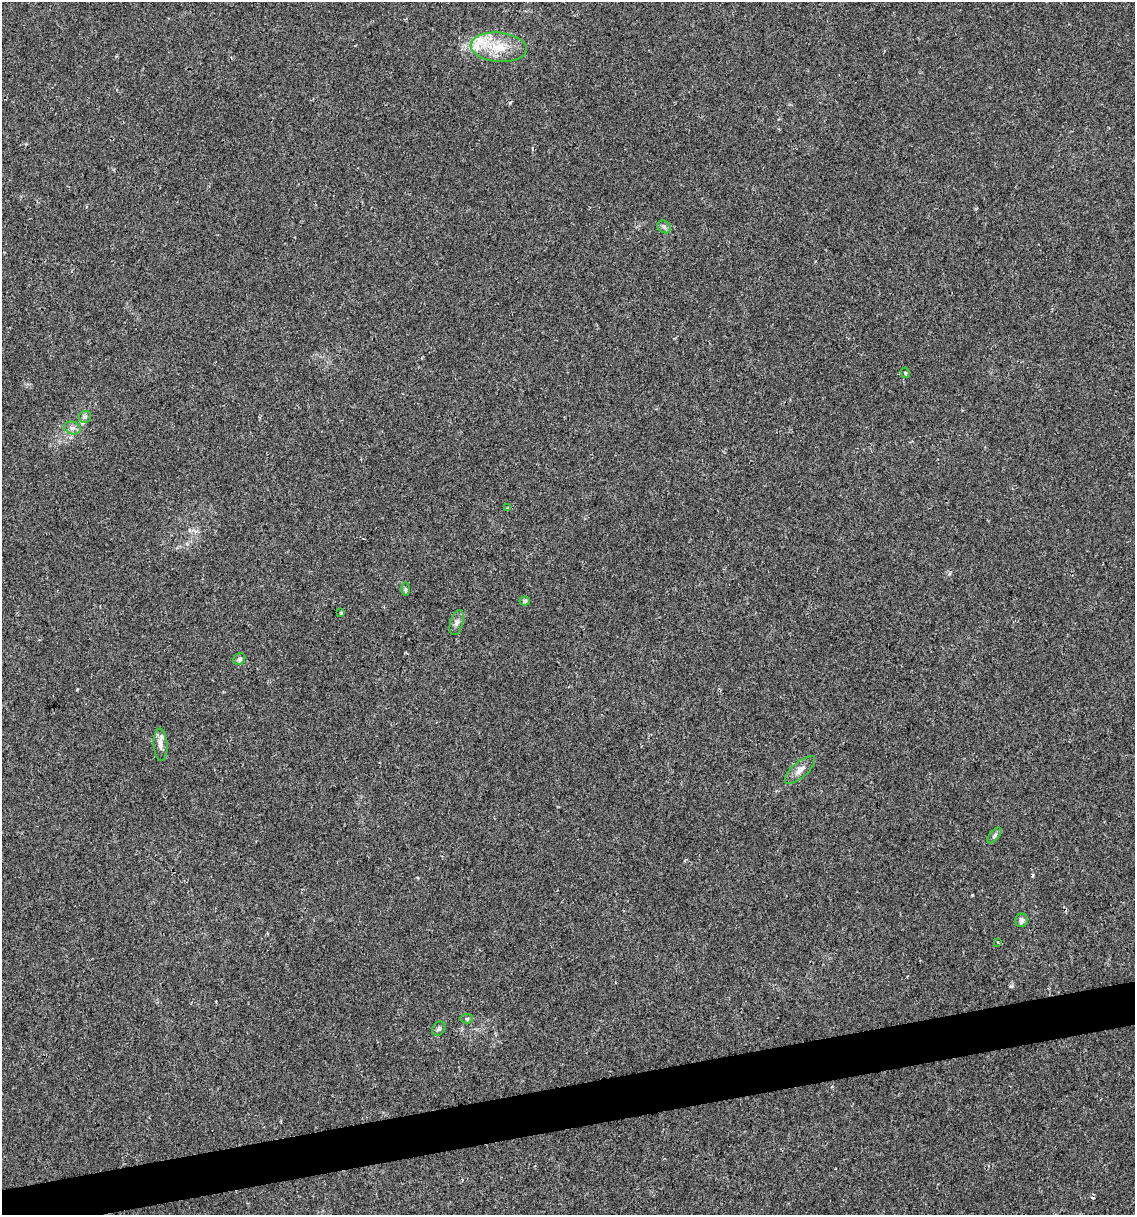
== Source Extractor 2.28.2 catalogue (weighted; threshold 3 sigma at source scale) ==
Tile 7 of 4 x 4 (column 3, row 2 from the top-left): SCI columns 2337-3469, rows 2429-3641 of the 4627 x 4856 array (HDU 1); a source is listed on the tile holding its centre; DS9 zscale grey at full resolution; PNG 1137 x 1217 px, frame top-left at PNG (2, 2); each listed source drawn as its Kron ellipse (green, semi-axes under 4 px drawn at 4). Shown black and unused: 3% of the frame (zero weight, under 2 of 3 exposures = <1% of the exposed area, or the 3 px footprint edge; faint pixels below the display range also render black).
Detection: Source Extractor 2.28.2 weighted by HDU 2 'WHT'; one run over the whole footprint, this tile lists its part. Background 0.0176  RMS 0.0045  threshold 0.0202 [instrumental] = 3 sigma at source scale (4.5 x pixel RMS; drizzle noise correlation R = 1.50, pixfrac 1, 0.0396/0.0396 arcsec/px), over >= 5 px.
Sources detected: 23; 2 cosmic-ray / hot-pixel residue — neither listed nor drawn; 3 inside a brighter listed object's ellipse — not listed separately; the other 18 listed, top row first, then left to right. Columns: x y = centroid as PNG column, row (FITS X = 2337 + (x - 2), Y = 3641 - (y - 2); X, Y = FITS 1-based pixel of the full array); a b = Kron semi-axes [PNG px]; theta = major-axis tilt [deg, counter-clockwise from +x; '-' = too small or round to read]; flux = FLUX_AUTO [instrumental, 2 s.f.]
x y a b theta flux
499 47 28 14 -5 13
664 227 7 6 - 1.1
905 373 5 4 - 0.5
85 417 6 5 - 0.91
72 428 8 6 -18 1.6
508 508 4 3 - 0.79
406 589 6 4 -90 0.69
525 601 5 4 - 0.71
341 613 3 3 - 0.42
457 622 13 6 73 1.9
239 659 6 5 - 1.4
161 745 16 7 -87 2.4
800 770 19 7 42 3.4
994 835 9 5 50 1.1
1022 920 7 6 - 1.7
998 942 3 3 - 0.61
467 1019 6 4 6 0.65
439 1029 7 6 - 1.1